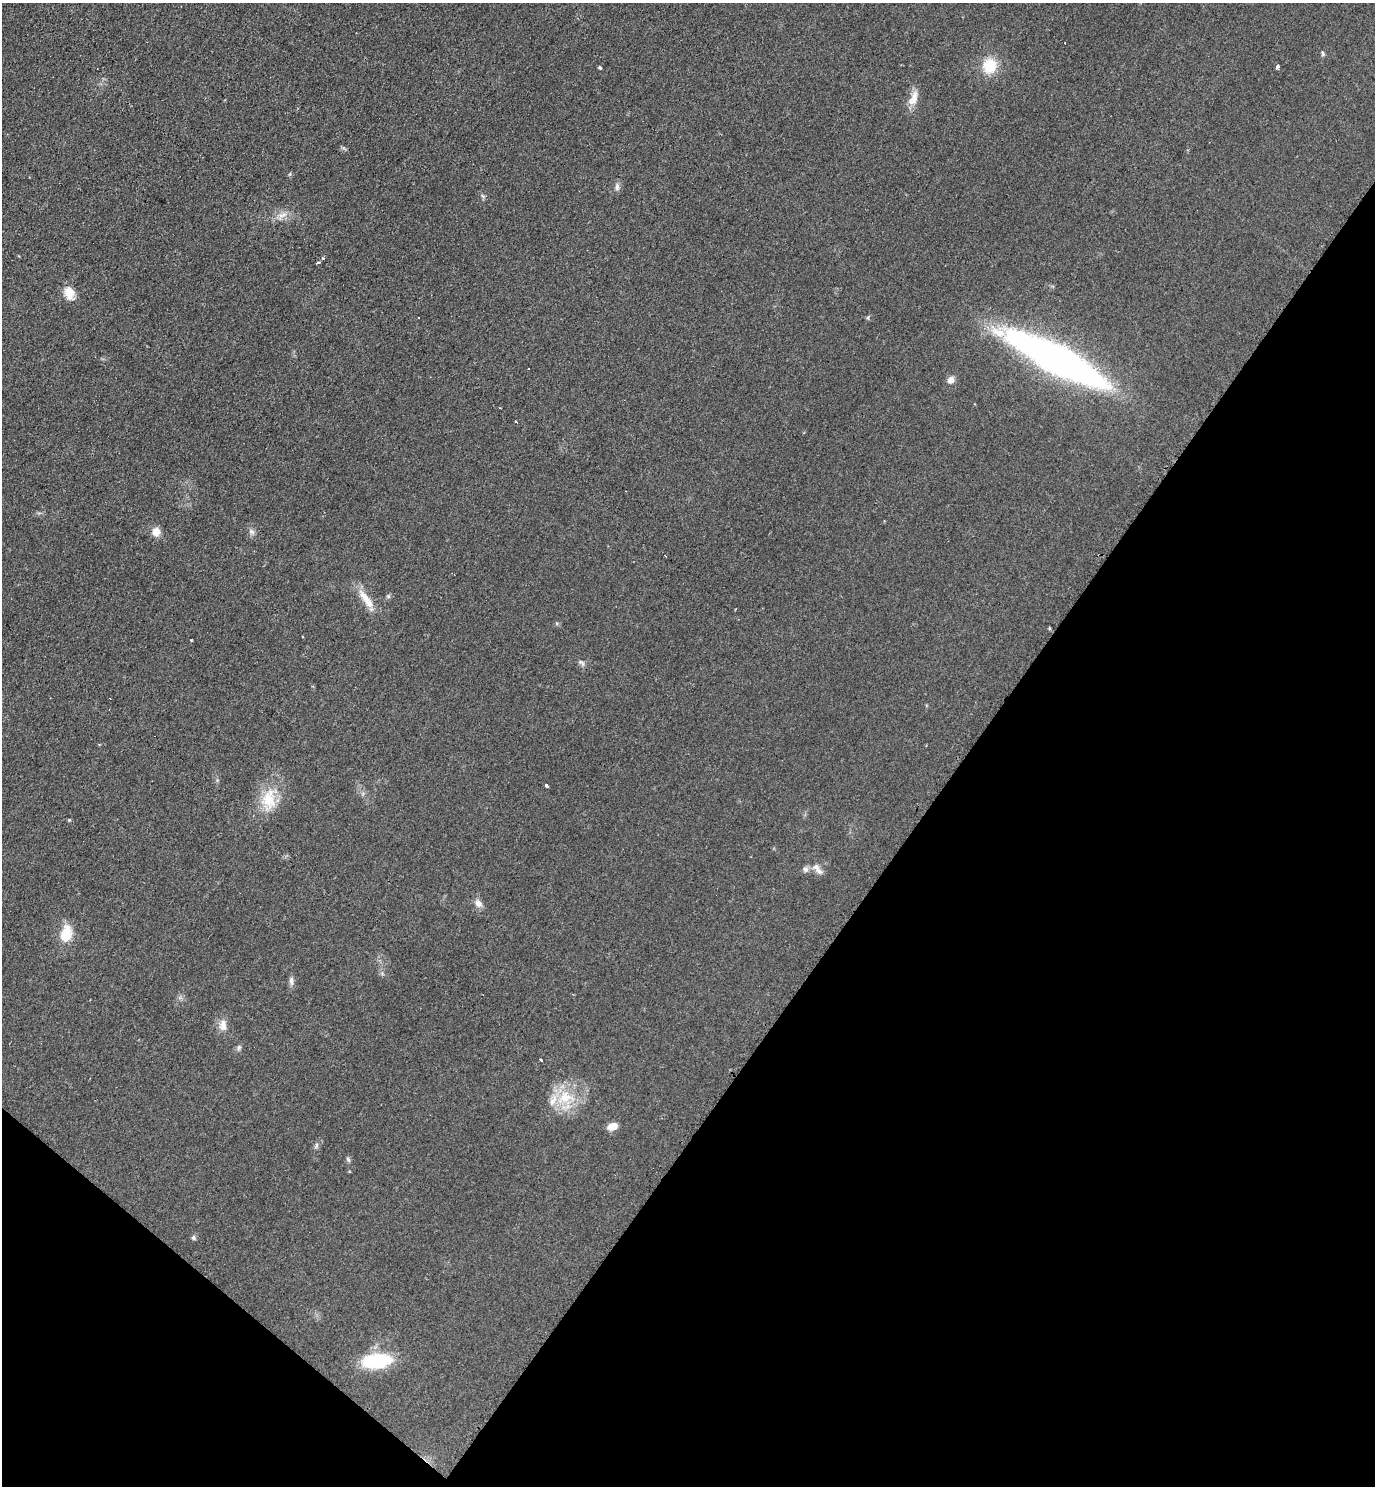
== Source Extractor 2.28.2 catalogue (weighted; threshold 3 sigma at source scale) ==
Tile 15 of 4 x 4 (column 3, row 4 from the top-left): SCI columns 2907-4279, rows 12-1495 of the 5962 x 5951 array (HDU 1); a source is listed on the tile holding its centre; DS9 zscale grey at full resolution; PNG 1377 x 1488 px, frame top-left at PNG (2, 3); no overlay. Shown black and unused: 34% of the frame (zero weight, under 2 of 3 exposures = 2% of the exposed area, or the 3 px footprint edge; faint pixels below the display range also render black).
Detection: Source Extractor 2.28.2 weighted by HDU 2 'WHT'; one run over the whole footprint, this tile lists its part. Background 0.0787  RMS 0.011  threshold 0.0515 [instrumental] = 3 sigma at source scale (4.5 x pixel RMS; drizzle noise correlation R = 1.50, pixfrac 1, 0.05/0.05 arcsec/px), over >= 5 px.
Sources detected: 40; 2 cosmic-ray / hot-pixel residue — not listed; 2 inside a brighter listed object's ellipse — not listed separately; the other 36 listed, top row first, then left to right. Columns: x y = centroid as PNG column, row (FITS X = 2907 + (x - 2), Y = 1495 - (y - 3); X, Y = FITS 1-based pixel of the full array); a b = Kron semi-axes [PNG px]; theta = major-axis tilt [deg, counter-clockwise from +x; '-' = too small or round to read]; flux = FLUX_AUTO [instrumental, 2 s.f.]
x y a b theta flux
1323 53 6 5 - 1.8
990 66 18 17 - 28
1277 66 4 3 - 4.1
600 67 4 4 - 1.3
913 98 23 10 66 12
617 187 10 6 89 3.8
284 214 10 6 43 5.2
323 258 3 3 - 3.3
318 262 3 3 - 4.4
69 293 16 11 -66 15
419 317 3 2 - 1.4
1056 359 106 23 -28 500
951 380 6 5 - 8.7
516 422 3 3 - 2.4
156 532 10 9 - 10
252 532 9 6 -38 3.3
388 596 6 5 - 1.8
366 600 31 9 -53 17
302 636 3 2 - 1.4
581 662 10 5 -34 3
546 785 3 3 - 8.2
269 799 29 19 -88 33
816 867 9 8 - 5.4
805 869 9 6 -13 3.7
478 903 12 8 -51 6.2
66 933 21 13 76 23
291 981 13 5 -87 4.1
223 1025 16 9 89 8.8
239 1048 7 5 87 2.4
540 1060 3 3 - 19
565 1097 25 20 17 38
612 1126 10 7 17 12
316 1145 8 4 82 2.2
348 1159 8 5 -63 2.1
193 1238 6 5 - 2.2
376 1361 28 13 6 73
Unlisted compact peaks at least as high as the median listed source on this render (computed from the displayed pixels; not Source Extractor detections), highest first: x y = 69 820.